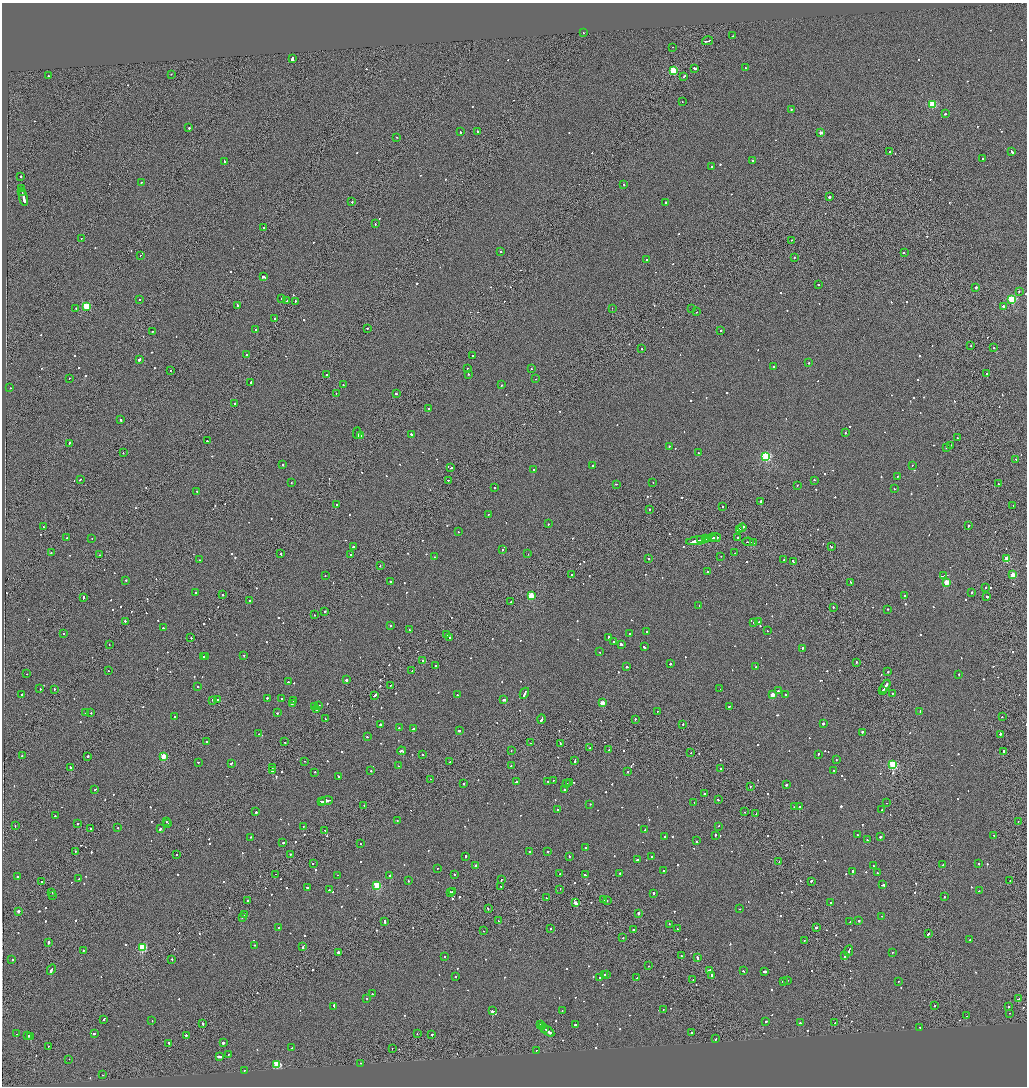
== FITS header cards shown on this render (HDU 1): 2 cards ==
NAXIS1  =                 2050
NAXIS2  =                 2168

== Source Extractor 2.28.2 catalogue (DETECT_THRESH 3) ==
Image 2050 x 2168 px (HDU 1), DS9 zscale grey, zoomed out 1/2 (1 PNG px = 2 x 2 image px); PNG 1029 x 1088 px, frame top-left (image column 2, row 2167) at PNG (2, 3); each listed source drawn as its Kron ellipse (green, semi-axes under 4 px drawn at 4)
Background -0.0657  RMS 0.066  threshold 0.198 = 3 sigma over >= 5 px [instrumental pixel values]
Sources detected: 1010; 39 cannot appear on this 1/2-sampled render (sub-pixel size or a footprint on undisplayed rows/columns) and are neither listed nor drawn; of the other 971, the 500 brightest by FLUX_AUTO listed and drawn (471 fainter detections omitted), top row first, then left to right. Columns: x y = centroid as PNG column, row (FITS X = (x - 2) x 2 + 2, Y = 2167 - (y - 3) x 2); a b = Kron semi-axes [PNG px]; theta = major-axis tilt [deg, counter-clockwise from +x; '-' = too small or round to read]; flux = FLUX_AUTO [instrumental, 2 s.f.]
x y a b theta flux
583 33 2 2 - 87
733 36 2 2 - 71
708 41 5 2 - 390
672 47 2 1 - 70
292 59 3 2 - 730
694 68 3 2 - 520
745 68 2 2 - 68
673 70 3 3 - 560
171 74 2 2 - 76
48 76 2 2 - 110
684 76 3 1 - 150
682 102 2 1 - 70
933 104 3 3 - 770
791 109 2 2 - 140
945 114 2 2 - 150
189 128 2 2 - 400
460 132 2 2 - 120
477 132 3 2 - 270
821 133 2 2 - 91
397 137 2 1 - 68
1012 151 3 2 - 260
889 152 2 2 - 150
982 159 2 2 - 95
752 160 2 2 - 130
224 161 3 2 - 170
712 167 2 2 - 79
21 176 2 2 - 350
141 182 2 1 - 73
624 185 2 2 - 81
21 189 3 1 - 200
22 191 3 1 - 290
829 196 2 1 - 2300
23 197 9 2 -77 840
352 202 2 2 - 220
666 202 2 2 - 130
375 224 2 2 - 75
264 228 2 2 - 130
81 238 2 1 - 71
791 240 2 2 - 100
501 252 2 2 - 89
904 253 2 2 - 280
140 255 2 1 - 83
794 257 2 2 - 91
646 260 2 2 - 74
264 277 4 2 - 340
818 285 2 2 - 95
976 287 2 2 - 380
1019 291 2 2 - 78
281 298 2 2 - 120
140 299 2 1 - 270
1012 299 3 3 - 1100
287 301 2 2 - 100
295 301 2 1 - 300
86 306 3 3 - 630
237 306 3 2 - 420
1003 307 3 2 - 230
76 308 2 2 - 94
612 308 2 1 - 440
692 309 2 1 - 230
696 312 2 1 - 92
274 319 2 2 - 78
256 329 2 2 - 70
367 329 2 2 - 150
152 331 2 2 - 78
721 331 2 2 - 110
971 345 2 2 - 70
994 348 2 1 - 190
642 349 2 1 - 70
246 355 2 2 - 87
472 355 2 2 - 90
139 359 3 2 - 520
808 363 2 2 - 130
773 367 2 2 - 3400
468 368 2 2 - 430
531 369 2 1 - 88
170 370 2 1 - 110
987 373 2 2 - 97
469 374 2 2 - 130
327 375 2 2 - 160
69 378 2 2 - 76
535 379 2 2 - 85
251 382 2 2 - 110
343 385 2 2 - 78
501 385 2 2 - 110
10 388 2 2 - 130
396 393 2 2 - 200
336 394 2 2 - 150
235 403 2 2 - 100
428 409 2 2 - 98
120 420 2 2 - 200
357 433 5 2 - 420
846 433 2 2 - 78
411 435 3 2 - 190
361 436 2 1 - 100
957 438 2 2 - 75
207 441 2 1 - 100
69 443 2 2 - 110
951 445 2 1 - 77
669 446 2 2 - 94
946 448 2 2 - 91
123 452 2 2 - 78
698 453 2 2 - 84
766 456 3 3 - 1700
1016 459 2 2 - 330
283 465 2 2 - 110
593 465 2 2 - 100
912 465 2 1 - 100
451 468 2 1 - 350
533 470 2 2 - 110
897 476 2 2 - 130
80 479 3 2 - 110
448 480 2 1 - 110
814 480 2 2 - 70
653 482 2 1 - 98
291 483 2 1 - 89
616 484 2 2 - 100
998 484 2 1 - 210
797 485 2 2 - 72
494 487 2 2 - 170
894 488 2 2 - 88
197 491 2 2 - 80
761 501 2 2 - 480
337 504 2 2 - 86
1013 506 2 2 - 110
722 507 2 2 - 87
650 509 2 2 - 270
488 514 2 2 - 87
548 524 2 2 - 120
969 526 2 2 - 100
44 527 2 1 - 100
742 528 4 1 - 340
739 529 4 2 - 560
458 532 2 2 - 80
67 538 2 2 - 84
712 538 5 2 - 470
716 538 5 1 - 520
737 538 2 1 - 78
92 539 2 2 - 90
706 539 4 2 - 440
708 539 3 1 - 250
701 540 4 2 - 340
698 541 12 2 9 820
748 542 6 2 -9 300
753 543 3 1 - 260
353 547 2 2 - 180
831 547 2 1 - 76
502 550 2 2 - 79
51 553 2 2 - 69
735 553 2 1 - 84
281 554 2 1 - 180
350 554 2 2 - 140
528 554 2 2 - 120
100 555 2 1 - 82
721 556 2 1 - 81
434 557 2 2 - 77
649 559 2 2 - 180
1007 559 3 3 - 400
200 560 2 2 - 77
784 560 2 1 - 120
793 561 4 2 - 360
380 566 2 2 - 70
708 571 2 2 - 73
325 575 2 2 - 110
571 575 2 2 - 69
944 575 3 1 - 640
1013 575 3 2 - 310
126 580 2 2 - 130
390 582 2 2 - 240
851 582 3 2 - 230
946 582 3 3 - 320
986 587 2 2 - 90
195 592 2 2 - 100
972 592 2 2 - 110
223 594 2 1 - 77
531 595 3 3 - 570
905 595 2 1 - 520
987 597 2 2 - 350
83 598 3 2 - 190
250 600 2 2 - 72
511 602 2 1 - 320
699 606 2 2 - 210
833 607 2 1 - 540
888 609 2 2 - 92
325 611 2 2 - 190
314 615 2 1 - 100
125 621 2 2 - 200
759 622 2 2 - 260
754 623 2 2 - 240
391 626 2 2 - 130
163 628 2 2 - 200
409 630 2 2 - 68
767 631 2 2 - 79
646 632 2 2 - 180
63 633 2 2 - 71
629 634 2 2 - 130
447 635 2 2 - 200
450 637 2 2 - 220
608 637 2 2 - 210
191 638 2 2 - 99
614 642 3 2 - 150
109 644 2 1 - 240
621 644 3 2 - 380
644 647 3 2 - 83
803 648 2 2 - 150
600 652 2 2 - 68
244 655 2 2 - 92
203 657 2 2 - 140
205 657 2 2 - 190
423 660 2 2 - 320
856 662 2 1 - 520
670 664 2 2 - 180
436 666 2 2 - 150
756 666 2 2 - 94
627 667 3 2 - 150
108 671 2 1 - 140
412 671 2 1 - 73
888 671 2 2 - 77
26 674 2 2 - 85
959 674 2 2 - 69
346 680 2 2 - 710
288 682 2 2 - 76
197 686 2 2 - 88
390 686 2 1 - 300
885 686 7 2 56 520
40 689 2 2 - 94
54 689 2 1 - 590
720 689 2 1 - 140
882 690 2 1 - 180
778 691 2 2 - 180
524 693 6 2 63 310
892 693 2 1 - 120
22 695 2 2 - 120
375 695 4 2 - 440
457 695 2 2 - 94
772 695 3 2 - 200
786 695 2 2 - 210
267 698 2 2 - 130
282 698 2 2 - 120
213 700 2 2 - 95
218 700 2 2 - 110
504 700 3 2 - 360
294 701 3 2 - 290
602 703 3 2 - 200
292 704 2 2 - 250
319 705 2 1 - 87
729 706 2 2 - 140
314 707 2 2 - 73
317 709 2 2 - 300
657 711 2 1 - 83
920 711 2 2 - 100
85 713 2 2 - 160
91 713 2 2 - 82
277 713 2 2 - 150
174 716 2 2 - 88
1002 717 2 1 - 160
325 719 3 2 - 150
541 719 4 2 - 430
635 719 2 1 - 320
380 724 2 2 - 210
683 724 2 2 - 120
823 724 2 2 - 190
399 728 2 2 - 180
413 729 4 2 - 420
459 731 3 2 - 170
862 732 3 2 - 190
259 734 2 2 - 83
1000 734 3 1 - 380
367 737 2 2 - 95
206 742 2 2 - 96
285 742 2 1 - 95
531 743 2 1 - 80
560 744 3 2 - 140
590 748 2 1 - 86
609 750 2 2 - 95
401 751 4 2 - 250
511 751 2 1 - 73
1004 751 3 2 - 270
691 753 2 1 - 71
422 754 2 2 - 71
818 754 2 2 - 230
22 756 2 2 - 140
88 756 2 2 - 170
163 756 3 3 - 420
836 759 2 2 - 110
575 760 3 2 - 220
304 761 2 1 - 180
198 762 2 1 - 450
450 762 2 2 - 78
231 763 3 2 - 140
893 765 3 3 - 1200
399 766 2 1 - 120
511 766 2 2 - 87
272 767 2 2 - 140
70 768 4 2 - 1300
720 768 2 1 - 170
834 770 2 2 - 73
272 771 2 2 - 410
371 771 2 2 - 150
315 772 2 2 - 130
628 772 2 2 - 68
338 776 3 2 - 110
430 779 2 1 - 70
553 780 2 1 - 68
547 781 2 1 - 73
516 782 3 2 - 180
569 782 2 2 - 83
464 783 2 2 - 74
566 784 2 2 - 97
786 784 2 2 - 90
750 786 2 1 - 72
95 789 2 2 - 150
564 789 2 2 - 370
705 794 3 2 - 170
718 799 2 2 - 110
321 801 2 1 - 180
326 801 7 2 9 540
694 802 2 2 - 110
887 803 2 1 - 160
590 804 2 1 - 190
364 805 2 1 - 98
794 807 2 1 - 68
799 807 2 2 - 770
558 809 2 2 - 87
882 810 2 2 - 150
256 812 2 2 - 320
744 812 2 1 - 70
756 814 2 1 - 68
55 816 2 2 - 110
166 821 2 2 - 74
397 821 2 2 - 82
1018 821 2 1 - 100
78 823 2 2 - 110
168 824 2 2 - 76
15 826 2 1 - 120
303 826 2 2 - 87
719 826 2 2 - 80
118 828 2 2 - 130
160 828 3 2 - 220
91 829 2 1 - 75
325 830 2 1 - 110
645 830 2 2 - 150
715 835 3 2 - 95
857 835 2 2 - 71
994 835 2 2 - 73
665 836 2 2 - 310
251 837 2 2 - 72
880 837 2 2 - 580
867 840 2 2 - 71
696 841 2 2 - 160
283 843 2 2 - 160
360 843 2 1 - 78
585 848 2 2 - 430
75 851 2 1 - 100
529 852 2 2 - 73
548 852 2 2 - 230
290 854 2 1 - 200
177 855 2 2 - 96
465 856 2 2 - 140
570 856 2 2 - 130
651 856 2 2 - 82
637 860 2 2 - 120
779 862 2 1 - 91
313 863 2 2 - 120
979 863 2 2 - 140
873 865 2 2 - 83
943 865 2 2 - 120
476 866 2 2 - 500
437 868 2 2 - 91
664 871 3 2 - 150
852 871 2 2 - 150
620 873 2 2 - 150
877 873 2 2 - 77
275 874 2 1 - 68
454 874 2 2 - 73
560 874 2 2 - 100
337 875 2 1 - 120
390 875 2 2 - 240
585 875 2 2 - 120
17 877 2 2 - 110
79 879 2 2 - 170
501 880 2 2 - 140
42 881 2 2 - 150
408 881 2 2 - 90
811 881 2 2 - 190
1010 881 2 1 - 68
377 885 3 3 - 910
883 885 4 2 - 210
501 886 2 2 - 93
308 888 4 2 - 650
560 889 2 1 - 82
329 890 2 2 - 72
979 891 2 2 - 75
52 892 2 2 - 110
451 892 2 1 - 180
453 892 4 2 - 400
653 893 2 2 - 100
53 895 2 2 - 93
944 897 2 2 - 86
546 898 2 1 - 96
604 900 2 1 - 71
248 901 2 2 - 450
607 901 2 1 - 120
576 903 2 2 - 120
830 903 2 2 - 420
488 909 2 2 - 170
740 909 2 2 - 72
18 911 2 2 - 460
638 913 2 2 - 150
244 914 2 2 - 76
882 916 2 2 - 95
242 917 2 2 - 150
498 921 3 2 - 130
859 921 2 2 - 240
385 922 3 2 - 210
850 922 2 2 - 110
669 924 2 1 - 470
278 927 2 2 - 83
816 927 2 2 - 440
551 929 2 2 - 90
677 929 2 2 - 73
633 930 2 2 - 110
483 931 2 1 - 74
928 934 3 2 - 370
623 938 2 2 - 130
804 940 2 2 - 81
970 940 2 2 - 110
48 942 2 2 - 1000
255 945 2 1 - 68
303 946 3 2 - 200
142 947 3 3 - 840
83 950 2 2 - 110
848 951 6 2 65 390
338 952 2 2 - 360
892 952 2 2 - 87
681 956 2 2 - 120
845 956 3 2 - 170
444 957 2 2 - 74
697 958 3 2 - 230
12 959 2 2 - 790
172 959 2 2 - 110
648 966 2 1 - 76
51 969 5 2 - 330
709 970 3 2 - 260
743 971 2 2 - 89
765 971 3 2 - 530
604 975 2 2 - 210
607 975 2 2 - 83
711 975 2 2 - 180
455 976 2 2 - 120
600 977 2 2 - 100
637 978 2 2 - 230
693 979 2 1 - 71
787 980 2 2 - 84
898 981 2 2 - 85
783 982 2 2 - 130
372 994 2 2 - 76
367 998 2 2 - 86
1018 999 3 2 - 450
334 1006 3 2 - 220
935 1006 2 1 - 100
1009 1007 2 2 - 120
663 1010 2 1 - 100
492 1011 2 2 - 790
562 1011 2 1 - 82
1010 1013 2 1 - 71
966 1016 2 2 - 80
104 1019 2 2 - 160
152 1021 2 2 - 72
766 1021 2 2 - 120
203 1023 2 2 - 500
800 1023 2 2 - 620
835 1023 2 1 - 72
541 1025 3 2 - 280
575 1025 2 2 - 500
543 1027 2 1 - 220
919 1027 2 2 - 77
545 1028 2 1 - 210
548 1031 7 2 -34 400
691 1032 2 2 - 150
16 1034 2 2 - 150
94 1034 2 2 - 170
417 1034 2 2 - 71
432 1034 2 2 - 390
28 1035 2 1 - 250
186 1035 2 2 - 200
31 1037 4 2 - 410
716 1039 2 1 - 96
169 1043 3 2 - 220
223 1043 2 2 - 340
48 1046 2 1 - 90
292 1048 2 1 - 150
392 1048 2 1 - 78
536 1050 2 1 - 71
228 1054 2 2 - 81
220 1056 4 2 - 650
69 1059 2 2 - 140
361 1063 2 1 - 98
277 1064 3 3 - 920
245 1070 2 2 - 230
102 1075 2 2 - 75
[471 fainter detections neither listed nor drawn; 39 sub-pixel or undisplayed-footprint detections neither listed nor drawn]